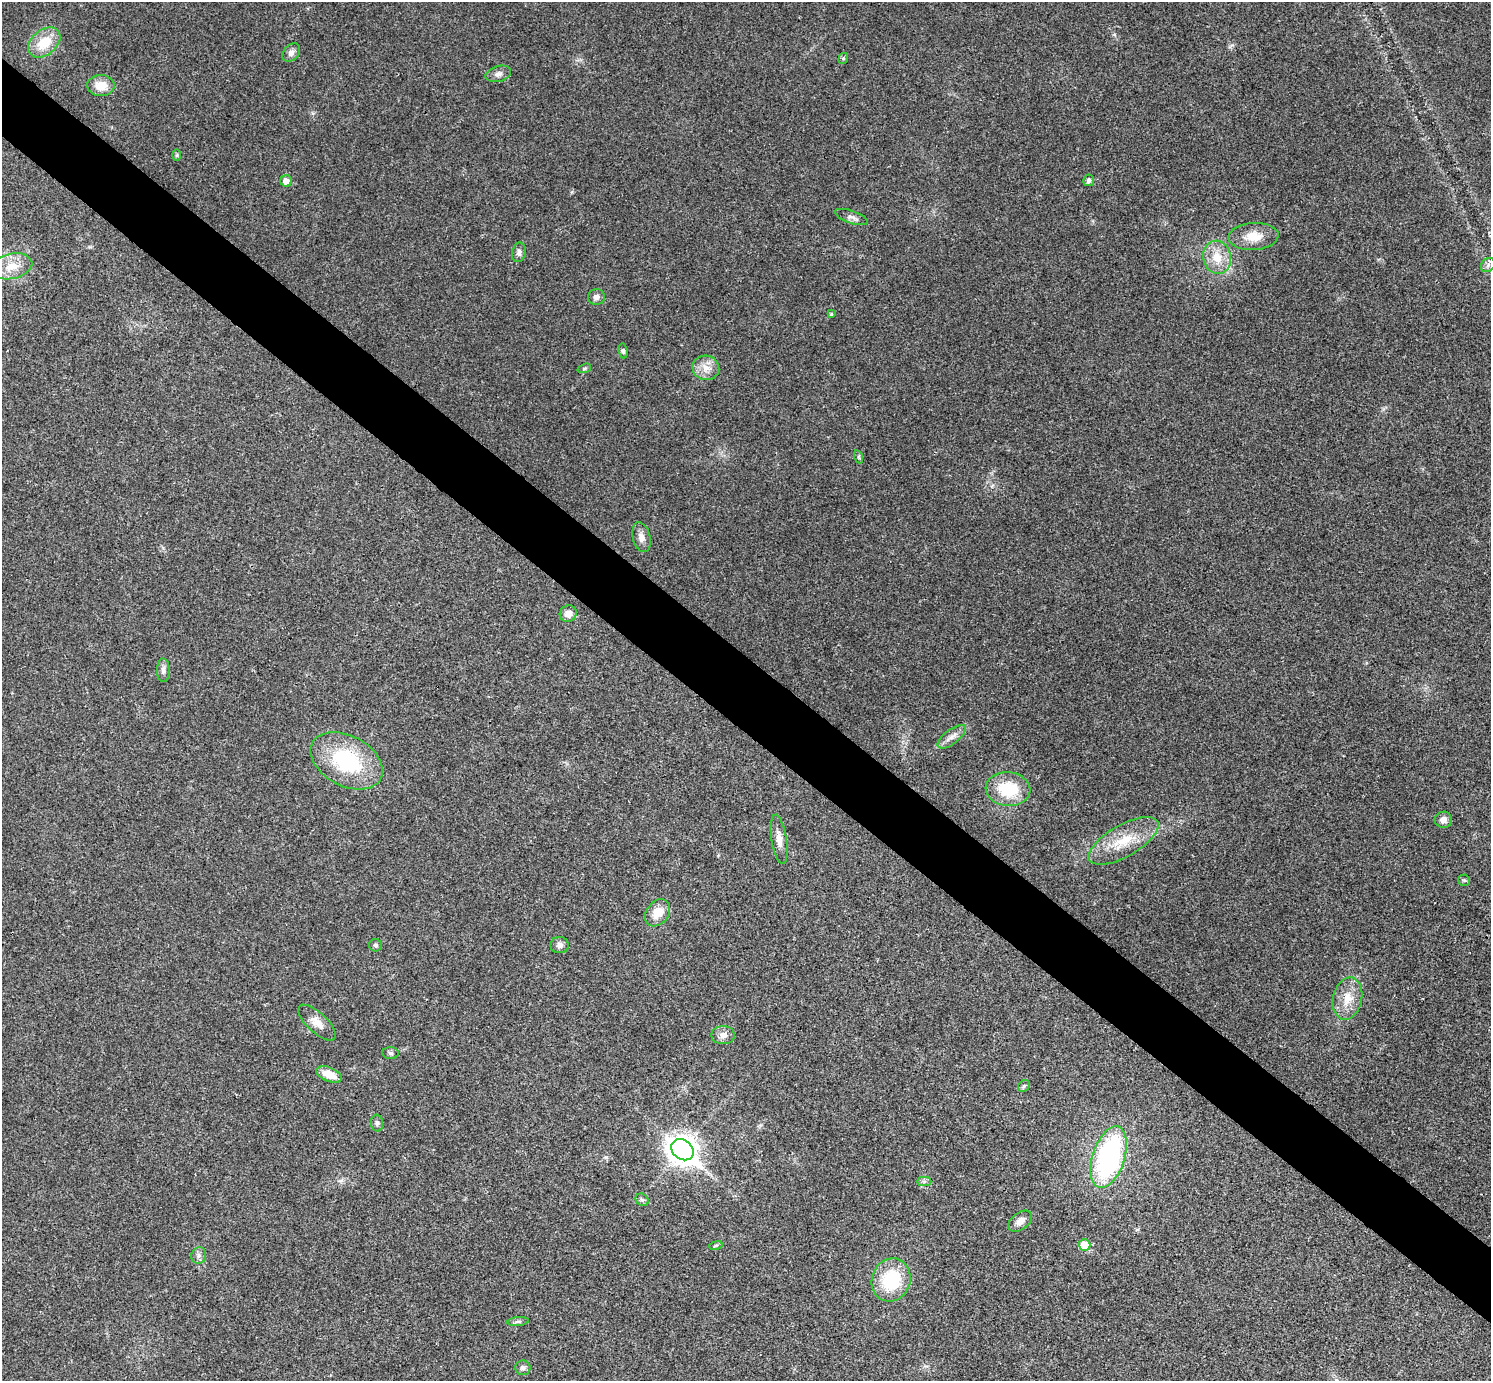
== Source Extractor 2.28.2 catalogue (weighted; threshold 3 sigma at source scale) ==
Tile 11 of 4 x 4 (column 3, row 3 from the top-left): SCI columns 2989-4477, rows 1684-3062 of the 5975 x 5977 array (HDU 1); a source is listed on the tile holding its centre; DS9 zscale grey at full resolution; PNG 1493 x 1383 px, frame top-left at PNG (2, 2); each listed source drawn as its Kron ellipse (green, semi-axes under 4 px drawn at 4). Shown black and unused: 6% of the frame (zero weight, under 3 of 4 exposures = <1% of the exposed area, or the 3 px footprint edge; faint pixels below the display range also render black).
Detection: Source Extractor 2.28.2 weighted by HDU 2 'WHT'; one run over the whole footprint, this tile lists its part. Background 0.021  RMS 0.0056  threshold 0.025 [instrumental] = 3 sigma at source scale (4.5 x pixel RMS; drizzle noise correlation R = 1.50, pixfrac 1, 0.05/0.05 arcsec/px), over >= 5 px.
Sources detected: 52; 1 inside a brighter listed object's ellipse — not listed separately; the other 51 listed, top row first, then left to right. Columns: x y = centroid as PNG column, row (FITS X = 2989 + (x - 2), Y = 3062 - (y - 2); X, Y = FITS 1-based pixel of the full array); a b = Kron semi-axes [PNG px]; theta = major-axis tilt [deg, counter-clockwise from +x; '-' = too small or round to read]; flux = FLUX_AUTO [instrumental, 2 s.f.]
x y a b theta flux
44 43 18 12 39 14
291 53 10 7 48 2.8
843 58 6 4 69 0.84
498 74 13 8 16 2.7
101 86 14 10 0 9
177 155 6 4 90 0.68
1089 180 6 5 - 2.1
286 181 6 5 - 4.1
851 217 17 6 -19 2.6
1253 236 25 13 4 11
519 252 10 7 78 2.1
1217 257 17 14 -80 11
1488 265 8 6 47 2
12 266 21 12 13 10
596 297 8 8 - 2.2
831 314 4 4 - 0.68
623 351 7 4 -83 1.1
584 368 7 4 19 0.86
706 368 13 12 - 6.2
859 457 7 4 -72 0.87
641 537 15 8 -77 3.6
568 614 9 8 - 4.2
163 670 12 6 -89 2.2
952 737 17 7 37 3.7
347 761 39 25 -28 47
1008 789 22 17 -5 23
1443 820 9 8 - 3.2
779 839 25 7 -81 5.4
1124 841 39 16 29 19
1464 880 6 5 - 0.91
658 913 15 11 52 8.4
375 945 6 6 - 1.3
560 945 9 8 - 2.4
1348 998 21 14 76 11
317 1023 24 10 -43 6.3
723 1035 11 9 -1 3.5
390 1053 8 6 -5 1.3
329 1074 13 7 -22 8.6
1024 1086 6 5 - 0.99
377 1123 8 6 -83 1.5
682 1150 12 9 -39 690
1109 1157 32 16 72 100
924 1182 7 4 0 1.2
642 1200 7 5 -42 1.2
1020 1221 13 8 37 3.9
1085 1245 6 5 - 15
716 1246 7 3 10 0.72
199 1256 8 7 - 2
891 1280 22 19 70 32
518 1322 11 4 4 1.4
523 1368 7 7 - 2.1